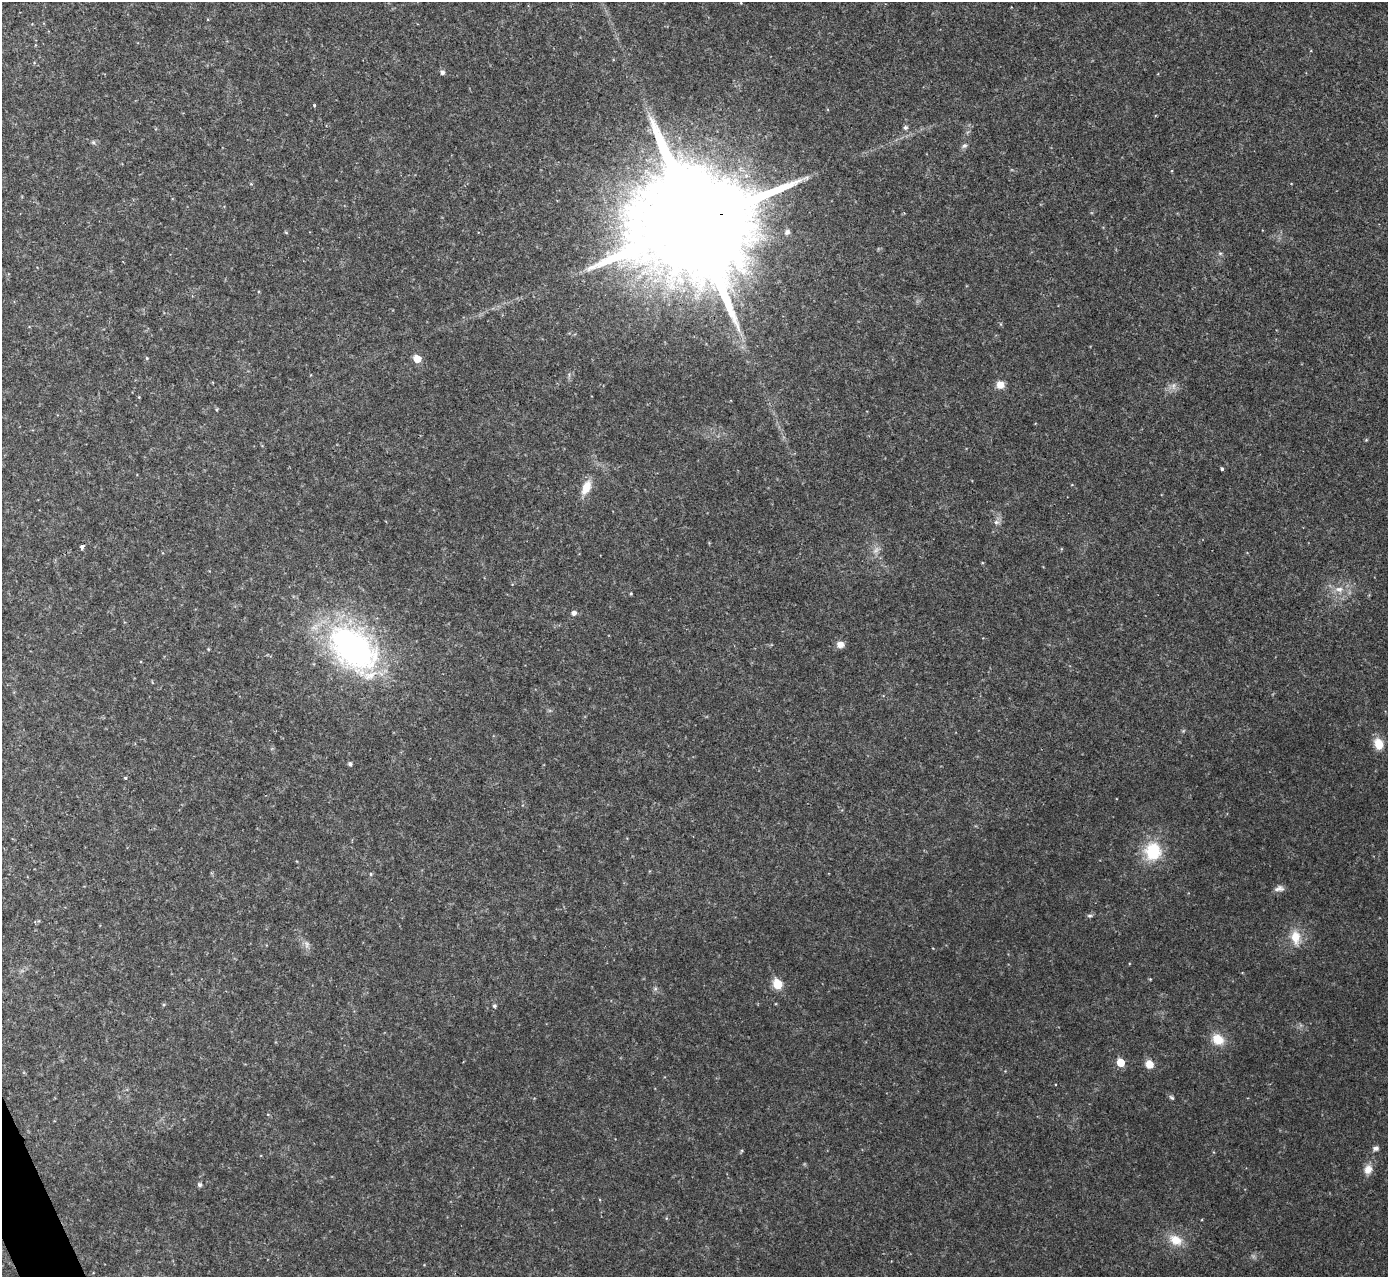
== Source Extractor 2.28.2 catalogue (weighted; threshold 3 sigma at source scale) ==
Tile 7 of 4 x 4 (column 3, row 2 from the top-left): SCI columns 2771-4156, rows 2701-3975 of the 5544 x 5529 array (HDU 1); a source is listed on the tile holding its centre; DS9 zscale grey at full resolution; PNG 1390 x 1279 px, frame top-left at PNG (2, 2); no overlay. Shown black and unused: <1% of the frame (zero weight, under 2 of 3 exposures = <1% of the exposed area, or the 3 px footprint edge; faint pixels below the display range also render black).
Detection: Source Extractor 2.28.2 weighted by HDU 2 'WHT'; one run over the whole footprint, this tile lists its part. Background 0.0829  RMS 0.0087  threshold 0.0391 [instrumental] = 3 sigma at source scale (4.5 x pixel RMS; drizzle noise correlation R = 1.50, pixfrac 1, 0.05/0.05 arcsec/px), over >= 5 px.
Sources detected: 42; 1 too faint to see at this stretch — not listed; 1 inside a brighter listed object's ellipse — not listed separately; the other 40 listed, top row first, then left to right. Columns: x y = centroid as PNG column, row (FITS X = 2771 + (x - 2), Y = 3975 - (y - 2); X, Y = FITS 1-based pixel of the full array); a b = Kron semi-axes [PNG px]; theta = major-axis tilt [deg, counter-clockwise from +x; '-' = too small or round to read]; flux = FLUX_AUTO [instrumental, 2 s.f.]
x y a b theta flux
442 72 5 5 - 2.9
314 105 4 4 - 0.83
905 127 5 5 - 2
93 142 6 5 - 1.6
964 146 8 7 - 2.3
694 224 43 27 18 42000
787 232 7 6 - 2.2
1220 253 6 4 0 1.2
147 358 5 4 - 0.88
417 359 5 5 - 16
1000 385 8 8 - 7.9
1173 386 7 4 89 2.4
1222 468 3 3 - 2.3
586 487 16 9 65 14
996 522 8 6 1 2.8
82 546 4 3 - 3.7
1339 589 12 8 -4 6.2
631 593 4 3 - 0.82
574 613 6 6 - 2.9
840 644 9 8 - 5.2
353 648 53 34 -39 270
1379 744 12 9 -73 14
350 764 5 4 - 2.2
126 778 4 3 - 1.3
1153 851 21 19 85 34
371 874 5 3 - 0.86
1279 888 13 7 10 4
1090 916 7 5 1 1.6
1295 937 17 12 -87 15
307 944 9 6 85 3.1
777 984 6 5 - 34
494 1006 5 5 - 1.5
1218 1039 14 11 -38 15
1120 1062 5 5 - 19
1149 1064 8 7 - 9
1171 1097 8 3 -30 1.4
1376 1148 7 6 - 2.6
1368 1169 13 10 62 7.3
199 1185 5 5 - 2.3
1176 1240 18 13 -30 14
Overlapping masked pixels (flux is a lower limit): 1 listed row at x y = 694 224